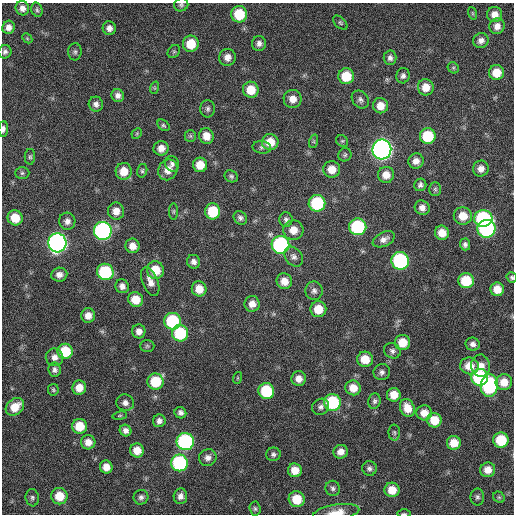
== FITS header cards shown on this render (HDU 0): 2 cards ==
NAXIS1  =                  512 / Axis length
NAXIS2  =                  512 / Axis length

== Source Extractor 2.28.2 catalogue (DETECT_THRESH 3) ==
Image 512 x 512 px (HDU 0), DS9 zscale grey, 1 PNG px = 1 image px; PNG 516 x 516 px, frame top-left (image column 1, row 512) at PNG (2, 3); each listed source drawn as its Kron ellipse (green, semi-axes under 4 px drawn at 4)
Background 415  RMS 11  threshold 34.3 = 3 sigma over >= 5 px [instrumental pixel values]
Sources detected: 162; all 162 listed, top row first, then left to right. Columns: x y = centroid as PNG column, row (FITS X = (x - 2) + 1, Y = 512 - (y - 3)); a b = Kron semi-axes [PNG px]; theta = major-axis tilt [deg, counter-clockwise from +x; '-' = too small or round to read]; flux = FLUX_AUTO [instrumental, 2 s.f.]
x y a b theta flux
181 5 7 6 - 1800
22 8 7 6 - 4000
37 10 7 5 -75 1700
472 13 6 4 -71 930
239 14 8 8 - 25000
495 14 7 7 - 6000
340 23 8 5 -45 1400
497 26 8 7 - 5500
8 27 6 6 - 4900
109 28 7 6 - 4000
27 38 6 4 -46 1000
481 40 8 7 - 3600
259 43 7 7 - 3200
191 44 8 8 - 17000
174 51 7 5 53 1200
5 52 7 6 - 2200
75 52 8 6 88 1900
227 57 8 8 - 5300
390 58 7 6 - 2700
453 68 6 5 - 1200
496 73 7 7 - 12000
346 76 8 8 - 21000
403 76 7 6 - 2600
426 87 8 8 - 9000
154 88 6 4 71 1100
251 90 8 8 - 14000
118 96 6 6 - 3400
293 99 9 9 - 7300
360 100 10 7 -48 2800
96 104 7 7 - 3200
380 106 8 7 - 8000
208 109 9 7 -90 2200
163 125 7 5 -37 1300
3 129 8 4 86 2600
137 133 6 4 47 1000
190 136 6 6 - 1500
206 136 8 7 - 7900
428 136 8 8 - 34000
314 141 7 4 72 1200
342 141 6 5 - 1300
270 142 8 8 - 13000
262 147 9 6 -8 2000
161 148 7 7 - 5900
382 149 10 9 - 450000
345 155 7 6 - 1600
30 157 8 5 89 1400
416 161 8 7 - 5100
172 164 8 7 - 2400
200 165 7 7 - 13000
332 169 8 8 - 9500
481 169 8 7 - 5000
168 170 11 9 60 8300
124 171 8 8 - 12000
142 171 7 5 77 1500
22 173 7 6 - 1600
386 175 8 8 - 7600
231 176 7 5 -26 1600
420 185 6 6 - 2400
435 189 7 6 - 1500
317 203 8 8 - 49000
422 208 7 7 - 4600
116 211 8 8 - 7000
174 211 8 4 90 1200
213 211 8 7 - 29000
463 216 9 8 - 12000
15 218 8 7 - 16000
240 218 7 6 - 2300
483 218 9 8 - 91000
286 219 7 6 - 2300
67 221 8 8 - 4000
358 227 8 8 - 73000
486 229 9 9 - 120000
293 230 10 9 - 8900
103 231 9 9 - 200000
442 233 7 7 - 10000
384 239 12 7 26 4200
57 243 9 9 - 330000
465 244 6 5 - 2300
280 245 9 9 - 130000
133 246 7 7 - 6700
294 257 11 8 -49 3300
400 261 9 8 - 110000
194 262 7 6 - 3300
155 270 9 8 - 18000
105 272 8 8 - 55000
59 275 8 7 - 4300
512 278 5 5 - 1300
284 281 8 7 - 8000
466 281 7 7 - 28000
150 282 15 7 -67 5800
122 286 7 6 - 3700
199 289 7 7 - 9200
497 289 7 6 - 9600
314 291 9 8 - 3200
135 299 8 7 - 13000
252 304 8 7 - 6100
318 309 8 8 - 14000
88 315 7 7 - 6100
173 321 8 8 - 59000
139 331 7 6 - 4300
180 333 8 8 - 41000
403 342 7 7 - 13000
473 344 7 6 - 3100
147 346 7 6 - 1500
65 351 7 7 - 27000
392 351 8 7 - 2600
54 357 9 8 - 4600
365 359 8 7 - 13000
470 366 9 8 - 11000
481 366 11 9 -82 7900
55 370 7 6 - 2600
382 372 8 8 - 2800
480 377 8 8 - 80000
237 378 6 4 71 790
299 379 7 7 - 5500
155 381 8 8 - 28000
504 382 8 8 - 9400
489 386 11 8 84 89000
79 388 7 7 - 8600
353 388 8 7 - 10000
53 390 6 5 - 1300
266 391 8 8 - 40000
394 395 7 7 - 10000
374 401 8 6 76 2100
332 402 8 8 - 61000
125 403 9 8 - 3800
15 407 10 8 40 13000
321 407 9 7 36 2900
407 408 9 7 -67 10000
180 413 6 5 - 2600
424 413 8 7 - 7300
120 416 7 3 9 920
434 420 7 7 - 16000
159 421 6 6 - 3000
79 426 7 7 - 17000
126 430 6 5 - 3700
394 432 8 6 -88 1500
501 440 7 7 - 28000
88 442 7 7 - 6500
185 442 8 8 - 120000
454 443 7 7 - 11000
137 450 7 7 - 8800
341 452 7 7 - 5700
273 454 7 6 - 2100
208 458 9 8 - 4000
179 463 8 8 - 89000
106 467 6 6 - 6900
369 468 7 7 - 2400
295 470 7 7 - 11000
488 470 7 7 - 7700
333 488 8 7 - 2400
392 490 7 7 - 12000
59 496 8 8 - 15000
180 496 8 7 - 3800
141 497 7 7 - 2600
477 497 8 7 - 2100
499 497 6 5 - 1200
32 498 8 6 -84 2100
297 499 8 7 - 18000
255 509 7 5 -87 1600
336 512 23 8 8 10000
404 514 7 3 0 940
At the frame edge (FLAGS 8, measured only in part): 5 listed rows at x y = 181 5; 3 129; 512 278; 336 512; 404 514